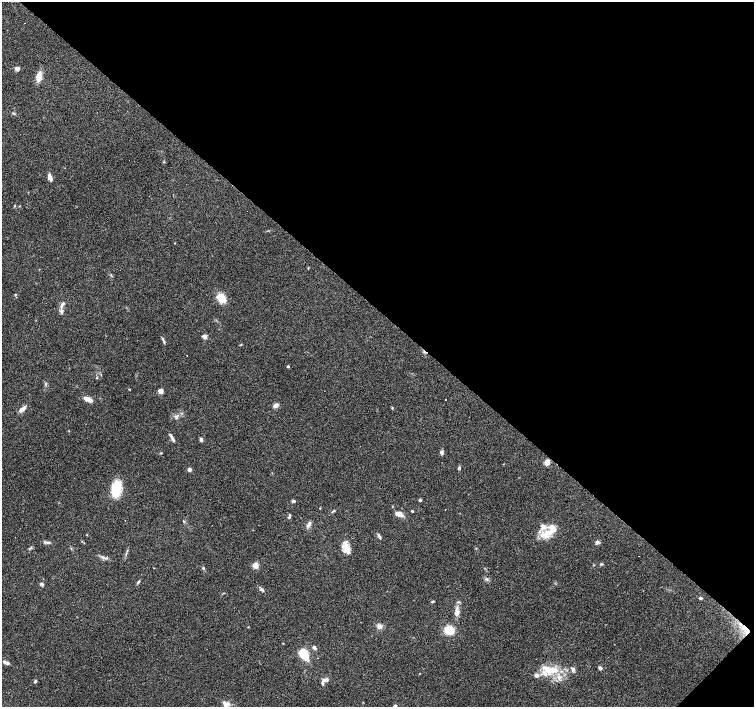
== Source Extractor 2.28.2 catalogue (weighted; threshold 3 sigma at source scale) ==
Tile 8 of 4 x 4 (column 4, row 2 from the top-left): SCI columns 4511-6014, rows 2978-4386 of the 6017 x 6020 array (HDU 1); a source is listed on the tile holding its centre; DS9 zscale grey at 2 x 2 block average (1 PNG px = mean of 2 x 2 image px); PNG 756 x 709 px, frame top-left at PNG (2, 2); no overlay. Shown black and unused: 44% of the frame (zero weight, under 3 of 6 exposures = <1% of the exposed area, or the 3 px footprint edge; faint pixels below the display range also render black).
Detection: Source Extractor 2.28.2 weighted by HDU 2 'WHT'; one run over the whole footprint, this tile lists its part. Background 0.0985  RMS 0.0045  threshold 0.0185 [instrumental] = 3 sigma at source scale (4.09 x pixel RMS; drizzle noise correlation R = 1.36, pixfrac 0.8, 0.0396/0.0396 arcsec/px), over >= 5 px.
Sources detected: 77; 5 cosmic-ray / hot-pixel residue — not listed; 5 inside a brighter listed object's ellipse — not listed separately; the other 67 listed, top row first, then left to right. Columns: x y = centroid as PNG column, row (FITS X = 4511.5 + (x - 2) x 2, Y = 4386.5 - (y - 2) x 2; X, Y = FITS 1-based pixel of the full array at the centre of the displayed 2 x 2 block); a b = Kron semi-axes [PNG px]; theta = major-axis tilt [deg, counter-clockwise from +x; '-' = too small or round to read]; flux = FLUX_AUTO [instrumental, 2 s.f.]
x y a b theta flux
17 68 5 4 - 3.8
39 76 10 5 79 11
164 162 3 2 - 0.6
50 178 6 3 -75 7.2
15 294 3 2 - 0.65
221 298 11 8 -55 14
63 304 8 4 56 3.1
62 311 7 4 72 2.2
205 337 3 3 - 11
164 342 4 3 - 1.2
288 366 2 2 - 1.5
97 378 3 3 - 0.89
161 391 3 3 - 15
87 399 6 5 - 5.7
445 399 2 2 - 0.34
275 405 6 4 38 4.1
392 408 3 3 - 0.69
22 409 9 4 40 4.3
177 415 5 3 - 2
172 438 10 3 -58 2.9
201 439 5 3 - 2.2
442 452 5 4 - 2.3
161 453 3 2 - 0.65
547 462 5 4 - 6.3
459 468 4 3 - 1.4
189 469 3 2 - 6.5
116 489 13 8 81 30
420 500 3 2 - 1.8
293 501 5 3 - 1.7
320 508 2 2 - 0.51
412 511 3 3 - 0.8
399 514 8 4 -23 8.6
289 517 4 4 - 1.7
184 521 4 2 - 0.77
309 524 7 4 61 3.8
548 533 29 8 38 18
87 535 3 2 - 0.6
379 536 7 3 -60 1.9
48 542 7 2 16 1.6
597 542 5 5 - 1.9
31 548 5 2 - 1.1
347 548 20 7 -63 9.5
103 557 5 3 - 1.9
601 564 4 2 - 0.88
255 565 6 5 - 6.3
594 565 3 2 - 0.49
203 568 4 3 - 1.1
487 579 4 3 - 1.5
138 582 7 2 56 1.3
41 584 5 3 - 1.6
262 589 6 3 -40 1.9
700 598 3 2 - 2.4
432 602 4 2 - 1.1
456 613 9 5 79 5.9
380 626 6 5 - 4.1
449 630 9 8 - 19
314 647 3 3 - 4.5
304 654 11 7 -70 28
6 663 8 3 -18 3
600 668 4 4 - 2.5
573 669 6 5 - 2.4
551 670 21 8 -2 20
536 675 5 4 - 3.9
325 680 9 4 10 4.1
35 681 4 3 - 1.2
226 704 8 5 -52 6.4
395 706 3 2 - 3.7
Isophote crosses this tile's border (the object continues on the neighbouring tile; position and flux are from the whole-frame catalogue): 1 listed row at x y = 395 706